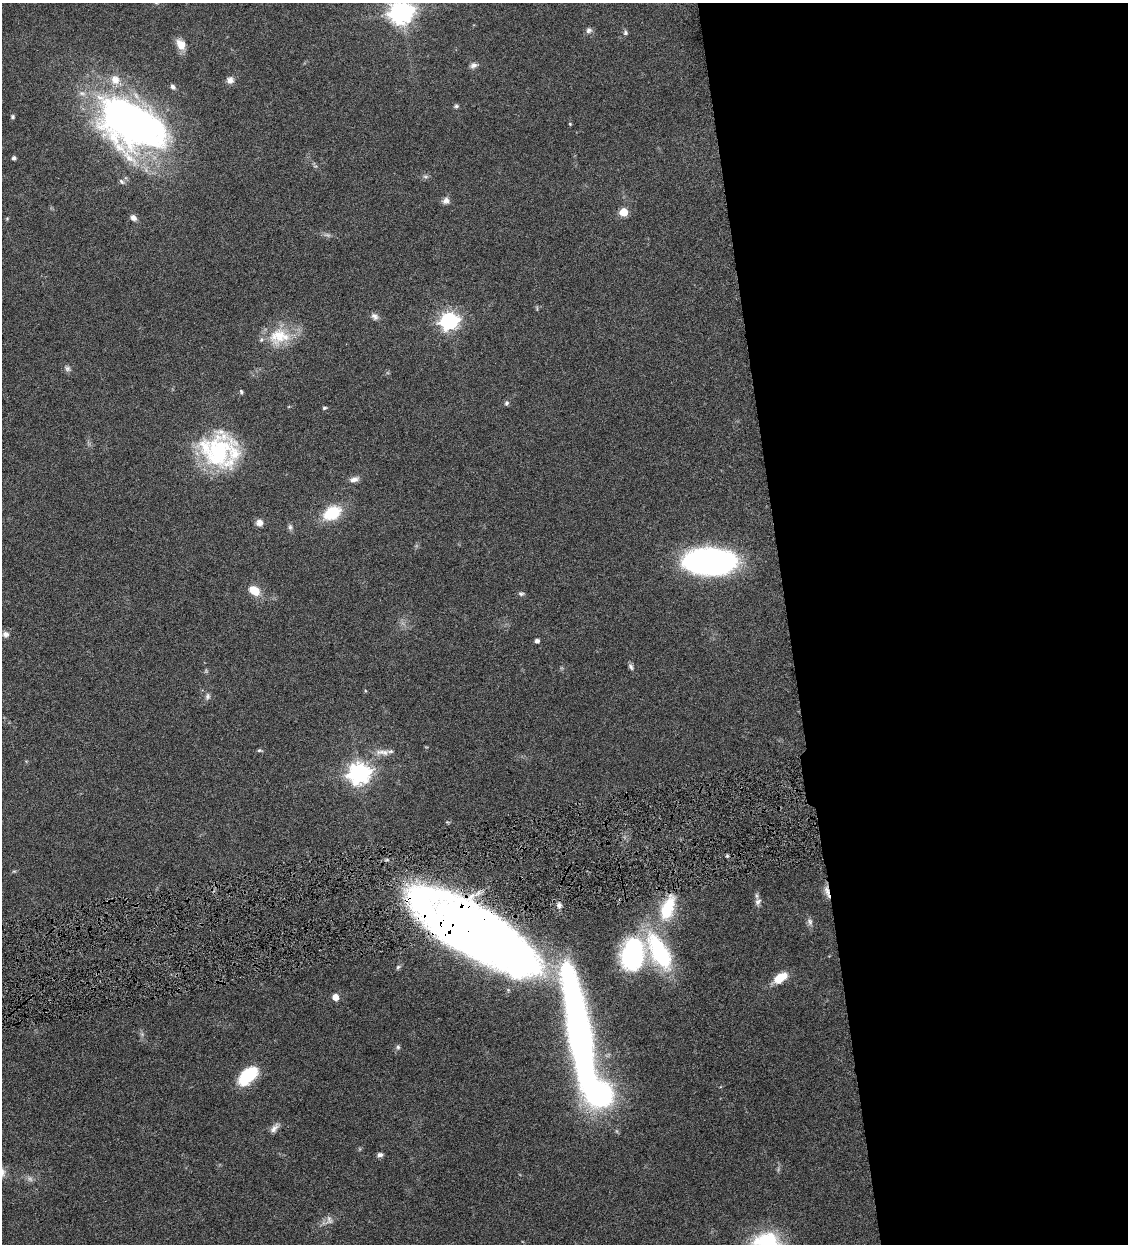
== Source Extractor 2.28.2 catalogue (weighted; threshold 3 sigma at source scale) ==
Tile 8 of 4 x 4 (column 4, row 2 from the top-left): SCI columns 3639-4764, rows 2487-3728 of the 4911 x 4972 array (HDU 1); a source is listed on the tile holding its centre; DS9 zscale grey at full resolution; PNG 1130 x 1246 px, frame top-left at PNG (2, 3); no overlay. Shown black and unused: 30% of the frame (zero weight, under 4 of 8 exposures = <1% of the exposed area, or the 3 px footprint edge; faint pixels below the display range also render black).
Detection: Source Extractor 2.28.2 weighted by HDU 2 'WHT'; one run over the whole footprint, this tile lists its part. Background 0.0441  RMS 0.0037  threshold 0.0152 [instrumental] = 3 sigma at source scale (4.09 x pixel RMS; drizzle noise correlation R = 1.36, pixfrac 0.8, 0.05/0.05 arcsec/px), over >= 5 px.
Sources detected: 63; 2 too faint to see at this stretch — not listed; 5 inside a brighter listed object's ellipse — not listed separately; the other 56 listed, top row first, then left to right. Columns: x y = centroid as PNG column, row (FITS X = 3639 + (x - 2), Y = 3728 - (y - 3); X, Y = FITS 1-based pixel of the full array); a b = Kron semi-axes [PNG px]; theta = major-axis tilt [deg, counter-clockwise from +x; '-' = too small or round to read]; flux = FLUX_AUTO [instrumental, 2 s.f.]
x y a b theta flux
401 13 8 8 - 310
589 30 8 8 - 1.1
625 33 7 6 - 0.74
181 44 16 10 -63 3.5
474 65 9 7 15 1.3
230 80 9 8 - 1.9
173 87 6 5 - 0.99
456 106 7 5 0 0.61
13 117 5 5 - 0.55
131 123 70 42 -30 170
570 124 4 4 - 0.31
14 158 4 4 - 0.74
425 176 6 4 -19 0.64
122 181 8 5 -45 0.75
446 200 9 8 - 1.6
624 212 5 5 - 11
133 218 7 6 - 1.7
375 316 10 7 -44 1.3
449 321 7 6 - 150
279 336 32 23 8 12
67 368 8 6 -45 0.97
241 392 6 4 -53 0.54
506 403 7 6 - 0.69
324 408 5 4 - 0.53
217 451 42 40 -49 37
354 479 13 7 19 1.7
332 513 15 10 29 16
259 523 7 7 - 2.3
290 527 9 6 -81 0.9
710 562 41 20 -2 140
254 591 12 8 -35 5.9
521 594 8 6 -8 0.74
5 634 8 8 - 1.2
537 641 4 4 - 1.5
631 667 9 5 -59 0.88
207 696 9 6 75 0.98
259 750 6 4 2 0.52
382 752 22 7 -3 2.9
359 773 8 7 - 240
727 856 4 4 - 0.46
827 892 19 5 -73 2.3
758 902 11 8 49 1.4
667 908 33 16 69 16
810 922 10 7 -72 1.3
477 932 87 34 -33 480
659 952 45 19 -62 36
632 954 33 23 77 44
398 967 7 5 45 0.63
780 978 16 8 31 6.7
335 997 5 5 - 3.7
578 1031 139 21 -80 190
398 1047 6 5 - 0.69
247 1076 21 12 44 16
274 1128 14 7 50 1.7
380 1155 6 5 - 1.1
329 1220 13 8 -80 1.7
Overlapping masked pixels (flux is a lower limit): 2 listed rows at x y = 827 892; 477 932
Isophote crosses this tile's border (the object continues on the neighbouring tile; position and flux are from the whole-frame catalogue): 1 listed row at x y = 401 13